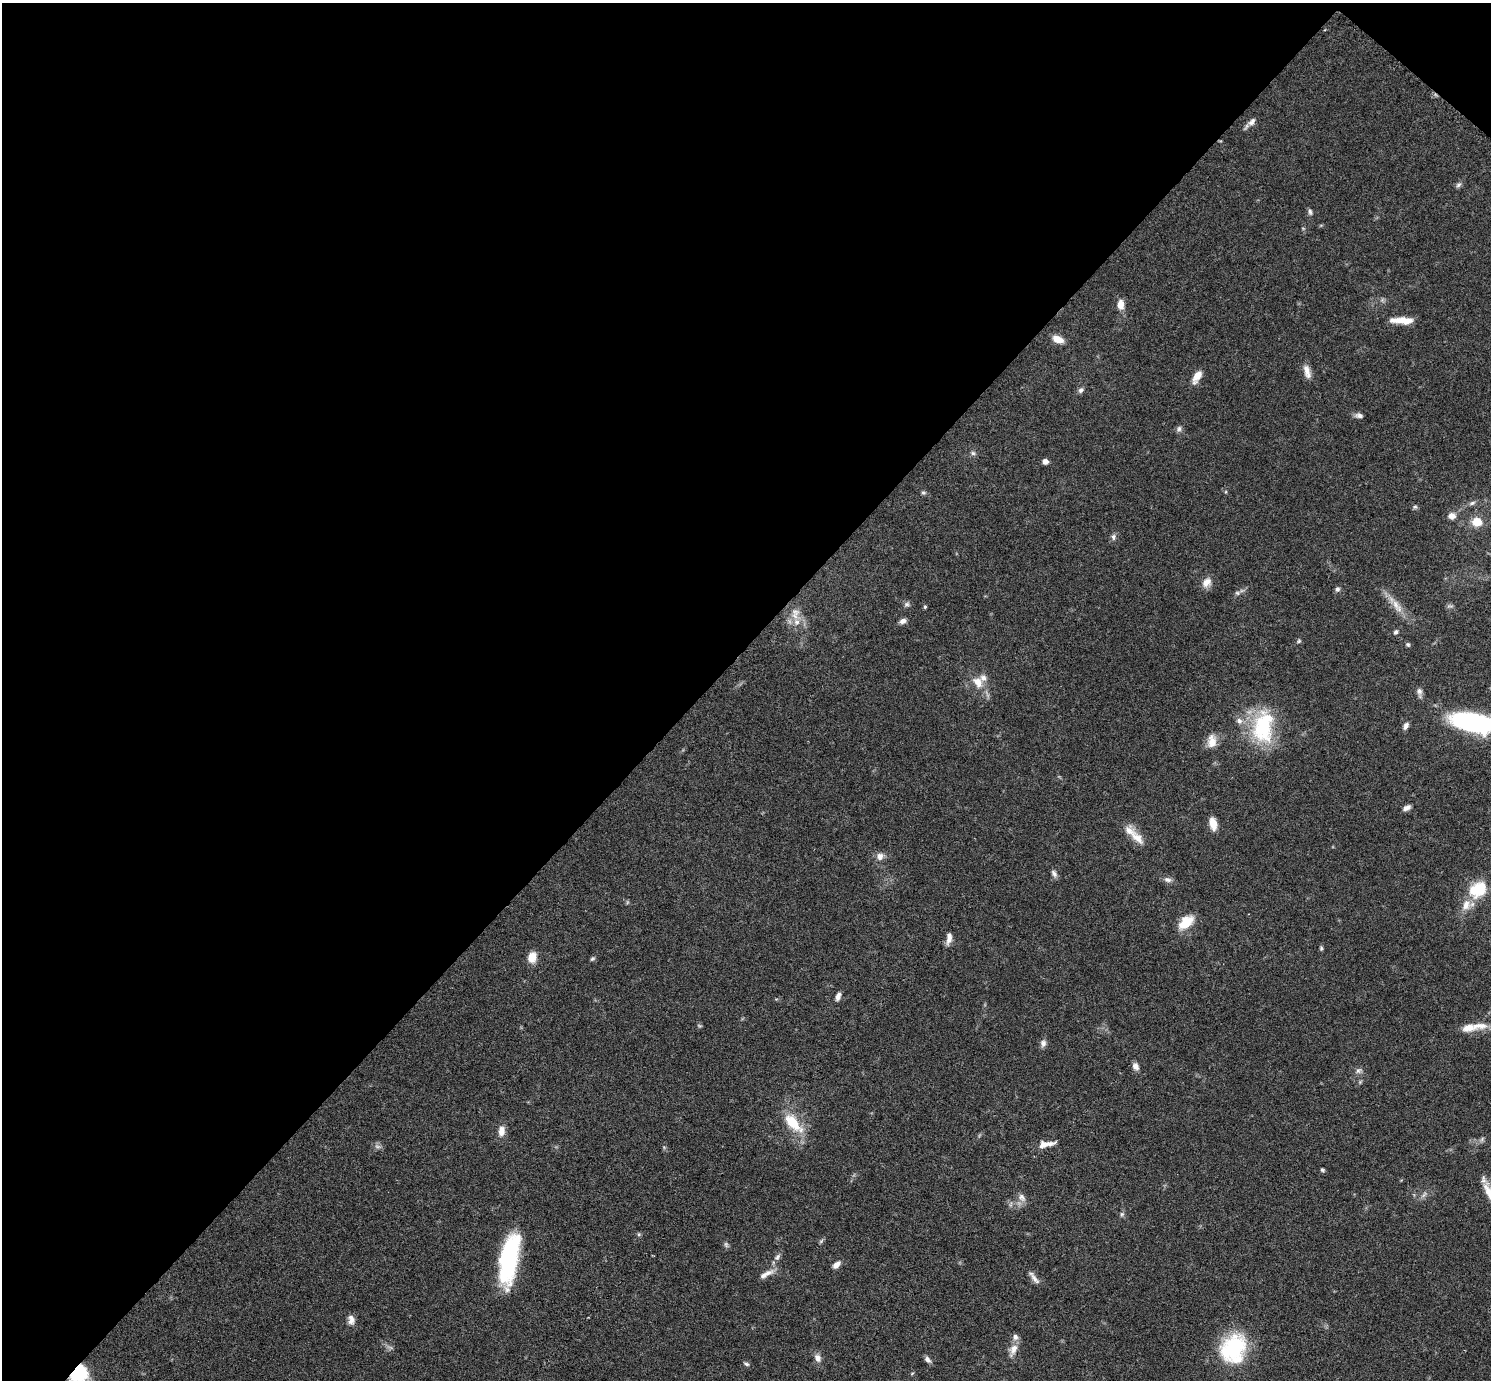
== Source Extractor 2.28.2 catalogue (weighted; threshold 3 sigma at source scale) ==
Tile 2 of 4 x 4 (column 2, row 1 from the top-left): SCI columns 1509-2997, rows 4447-5824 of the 5992 x 5996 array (HDU 1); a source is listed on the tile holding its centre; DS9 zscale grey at full resolution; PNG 1493 x 1382 px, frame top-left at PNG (2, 3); no overlay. Shown black and unused: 48% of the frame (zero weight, under 3 of 6 exposures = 2% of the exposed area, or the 3 px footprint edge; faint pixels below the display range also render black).
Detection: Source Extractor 2.28.2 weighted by HDU 2 'WHT'; one run over the whole footprint, this tile lists its part. Background 0.0705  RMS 0.0029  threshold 0.012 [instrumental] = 3 sigma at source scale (4.09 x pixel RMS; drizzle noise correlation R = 1.36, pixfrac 0.8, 0.05/0.05 arcsec/px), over >= 5 px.
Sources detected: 91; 3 too faint to see at this stretch — not listed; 8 inside a brighter listed object's ellipse — not listed separately; the other 80 listed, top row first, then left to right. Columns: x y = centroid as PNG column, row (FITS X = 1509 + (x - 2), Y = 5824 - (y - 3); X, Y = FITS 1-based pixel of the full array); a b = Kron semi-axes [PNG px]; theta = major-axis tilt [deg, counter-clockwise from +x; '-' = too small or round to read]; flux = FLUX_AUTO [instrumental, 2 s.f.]
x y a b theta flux
1252 122 14 8 45 1.5
1459 185 9 6 39 0.74
1310 212 9 5 -81 0.67
1121 305 12 8 -89 2.6
1402 320 26 7 -2 4.6
1058 339 11 7 -23 3.2
1307 372 19 8 -75 2.2
1197 376 16 7 61 2.8
1081 390 8 6 41 0.85
1359 415 11 6 -6 1
1179 429 9 6 63 0.8
973 453 6 6 - 0.63
1045 461 6 5 - 1.3
923 492 8 5 -5 0.5
1472 503 10 5 16 0.87
1415 507 6 6 - 0.51
1452 516 11 9 -9 1.7
1477 522 11 10 - 4.3
1113 537 9 6 84 0.84
1206 582 13 10 49 2.4
1337 589 7 6 - 0.72
1237 593 8 6 -2 0.67
907 604 8 6 14 0.71
1396 604 19 8 -66 3.1
1450 606 11 3 -5 0.46
925 607 5 4 - 0.38
795 612 14 9 -18 2.1
903 621 8 6 21 1.2
797 622 10 9 - 2.2
1396 632 6 5 - 0.6
1299 641 7 5 51 0.45
1408 644 6 4 -48 0.44
977 682 16 11 -51 3.7
1419 691 11 7 -82 1.1
1473 722 32 13 -12 59
1406 726 9 5 62 1.1
1263 727 45 27 84 21
1212 741 18 12 85 3.1
1406 808 10 5 27 1.1
1213 823 12 7 -78 3.7
1137 838 23 11 -44 3.6
880 856 11 10 - 1.7
1054 874 11 6 -58 0.94
1168 880 11 7 -12 1.1
1478 890 21 16 29 11
1186 922 20 11 42 5.7
949 938 15 6 81 1.8
1321 948 6 4 -89 0.42
532 957 12 9 78 3.3
592 958 7 4 47 0.45
838 996 10 5 69 1.3
699 1026 7 3 -19 0.3
1469 1028 19 10 8 3.3
1043 1043 9 8 - 1.1
1135 1066 9 7 -60 1.4
1359 1070 10 7 35 0.94
793 1123 28 12 -48 9
501 1131 13 8 84 2.2
1482 1139 8 4 46 0.61
1045 1144 19 7 11 2.9
1322 1170 5 4 - 0.44
1424 1195 13 3 45 0.75
1022 1197 12 9 -51 1.6
1122 1214 7 5 46 0.54
639 1234 6 5 - 0.41
821 1241 7 4 45 0.45
726 1245 8 5 -64 0.61
777 1257 10 6 48 0.94
509 1259 50 16 79 35
836 1265 11 6 44 1.4
768 1273 17 7 20 2
1034 1278 20 5 -52 1.5
351 1320 13 8 -81 1.7
1232 1348 37 26 48 21
1013 1350 18 10 63 2.6
818 1358 11 8 -64 1.6
927 1360 10 6 -42 1.1
746 1364 8 4 -25 0.53
912 1373 6 3 20 0.29
79 1374 18 15 82 18
Overlapping masked pixels (flux is a lower limit): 1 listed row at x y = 79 1374
Isophote crosses this tile's border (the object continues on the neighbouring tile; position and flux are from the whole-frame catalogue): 2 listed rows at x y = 1473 722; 79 1374